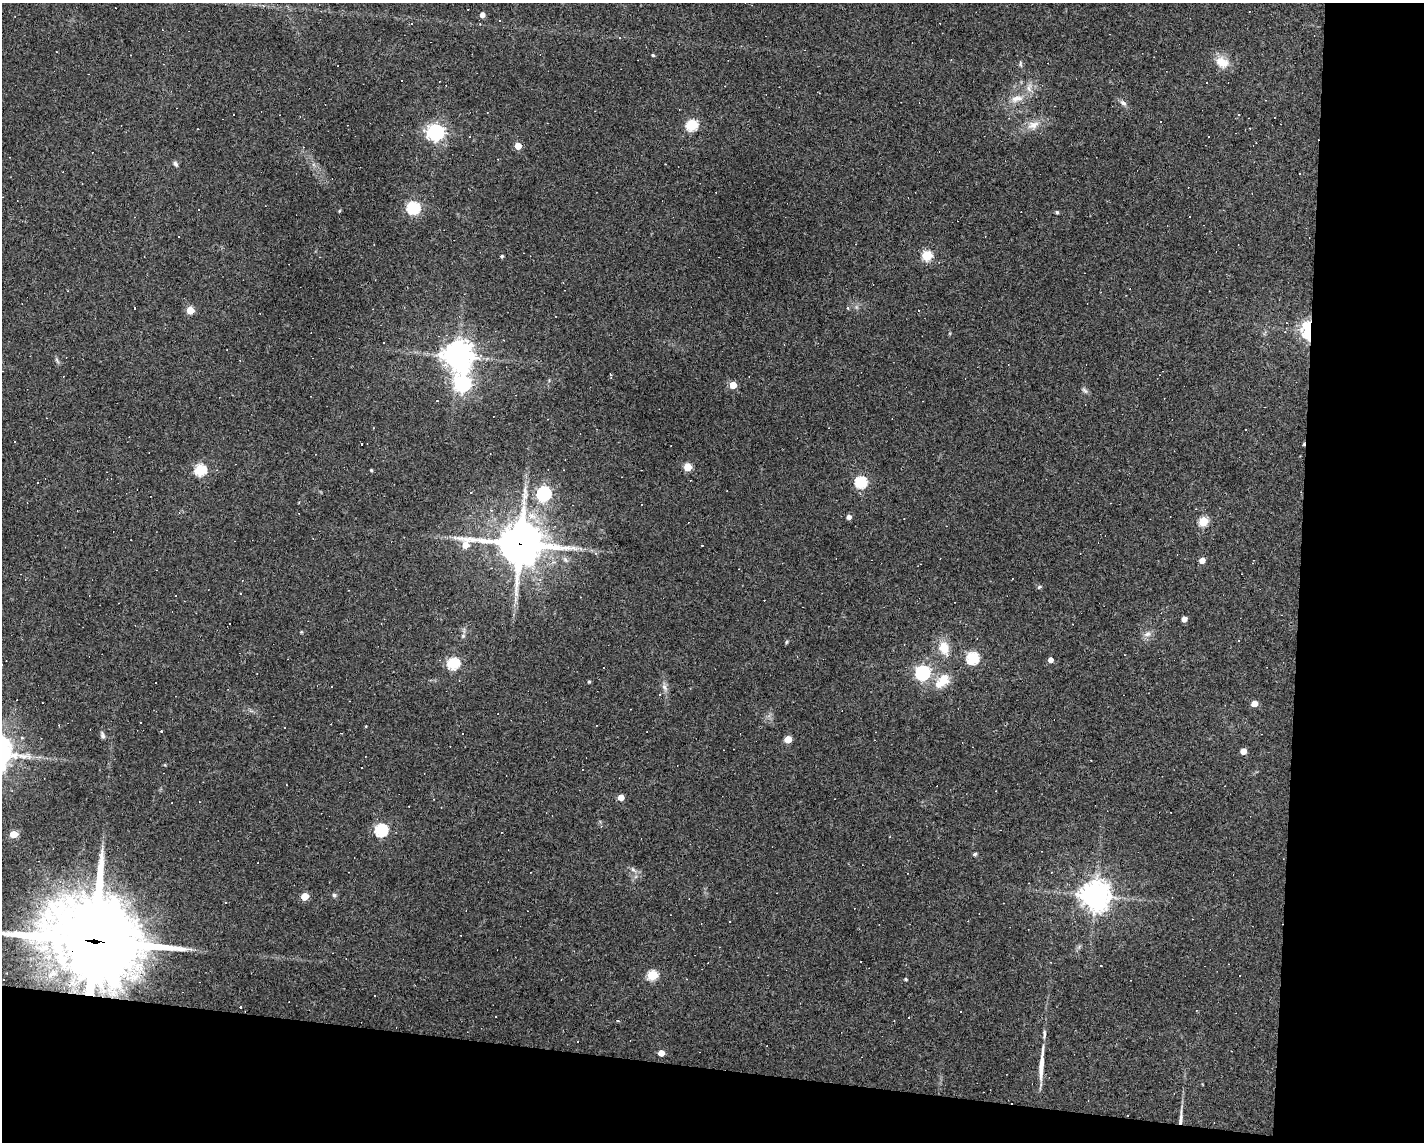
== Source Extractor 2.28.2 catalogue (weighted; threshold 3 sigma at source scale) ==
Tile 12 of 3 x 4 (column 3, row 4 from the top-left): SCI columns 2948-4369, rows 1-1140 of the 4583 x 4561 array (HDU 1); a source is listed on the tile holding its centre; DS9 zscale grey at full resolution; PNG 1426 x 1144 px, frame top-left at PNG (2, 3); no overlay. Shown black and unused: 15% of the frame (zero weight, under 3 of 4 exposures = <1% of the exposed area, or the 3 px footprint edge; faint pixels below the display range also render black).
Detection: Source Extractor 2.28.2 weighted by HDU 2 'WHT'; one run over the whole footprint, this tile lists its part. Background 0.0808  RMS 0.0057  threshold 0.0257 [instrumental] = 3 sigma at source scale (4.5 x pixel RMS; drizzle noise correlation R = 1.50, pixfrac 1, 0.05/0.05 arcsec/px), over >= 5 px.
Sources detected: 146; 52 cosmic-ray / hot-pixel residue — not listed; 1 inside a brighter listed object's ellipse — not listed separately; the other 93 listed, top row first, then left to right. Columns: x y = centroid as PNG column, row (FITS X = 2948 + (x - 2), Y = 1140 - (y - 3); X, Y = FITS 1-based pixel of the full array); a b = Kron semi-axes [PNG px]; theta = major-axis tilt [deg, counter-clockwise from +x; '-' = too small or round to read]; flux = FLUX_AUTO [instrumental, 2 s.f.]
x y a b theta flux
468 9 2 2 - 0.47
482 15 5 5 - 2.9
619 38 4 3 - 0.67
653 55 4 3 - 0.69
1222 62 19 13 -20 7.9
1020 63 9 3 -89 0.88
401 80 2 2 - 0.56
1029 89 10 5 -64 2.4
1017 99 18 9 8 5.8
1123 103 9 6 -30 1.8
1239 115 3 3 - 0.45
692 125 6 5 - 49
1033 125 18 10 23 6.1
436 132 7 6 - 190
1209 137 3 3 - 6
518 146 5 5 - 8.2
175 164 8 5 -59 1.3
1300 173 3 2 - 0.58
413 208 6 6 - 74
339 211 5 3 - 0.55
1057 212 4 3 - 0.97
502 256 4 4 - 1
927 256 5 5 - 37
190 310 5 5 - 13
1308 330 13 7 -87 45
1285 332 3 3 - 0.66
458 356 10 9 - 720
463 384 8 7 - 160
733 385 5 5 - 12
1085 390 10 4 -45 1.3
688 467 5 5 - 16
200 470 6 5 - 53
217 470 4 3 - 0.57
371 470 3 3 - 0.69
861 482 6 5 - 60
471 493 2 2 - 0.55
544 493 6 6 - 120
525 496 14 7 78 4.2
491 510 4 4 - 0.86
849 517 5 5 - 2.2
1203 521 5 5 - 27
520 544 19 13 -2 1900
702 545 3 2 - 0.58
1202 560 5 4 - 4.2
1039 587 6 3 45 0.74
241 593 3 2 - 0.48
580 597 3 2 - 0.37
1184 619 4 4 - 3.3
229 623 3 3 - 1.5
381 624 3 2 - 0.35
301 632 5 4 - 0.51
1147 634 11 6 19 2.2
463 636 5 5 - 0.77
786 642 6 4 87 0.69
944 648 14 10 -70 10
973 658 6 6 - 61
1051 660 5 4 - 3.1
453 664 6 5 - 54
923 673 6 6 - 120
942 681 21 11 46 12
589 682 4 3 - 0.68
332 686 2 2 - 0.43
664 687 9 6 -61 2
659 694 3 3 - 0.59
1254 704 5 4 - 6.7
366 726 4 3 - 0.41
161 731 3 3 - 2.5
462 734 2 2 - 0.36
103 736 8 6 -72 1.5
788 739 5 5 - 12
1243 751 5 4 - 5.5
621 797 5 4 - 6.3
434 799 3 2 - 0.37
381 830 6 6 - 74
14 834 5 5 - 13
975 854 5 4 - 0.91
633 870 7 4 -19 1.2
334 895 6 5 - 1.1
1095 895 9 9 - 770
305 896 5 5 - 13
225 902 3 3 - 0.54
95 941 39 31 -14 4600
1101 966 2 2 - 0.34
652 975 6 5 - 35
1240 975 3 3 - 2.8
3 979 3 3 - 1.2
905 979 4 3 - 0.74
240 1007 3 3 - 17
618 1021 4 3 - 0.76
1231 1051 3 2 - 0.33
661 1053 5 4 - 6.2
1041 1065 37 5 85 10
1180 1122 11 5 -88 2.6
Overlapping masked pixels (flux is a lower limit): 4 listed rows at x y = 1308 330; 520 544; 95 941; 1180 1122
Isophote crosses this tile's border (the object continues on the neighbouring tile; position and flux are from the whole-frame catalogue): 1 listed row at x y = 95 941